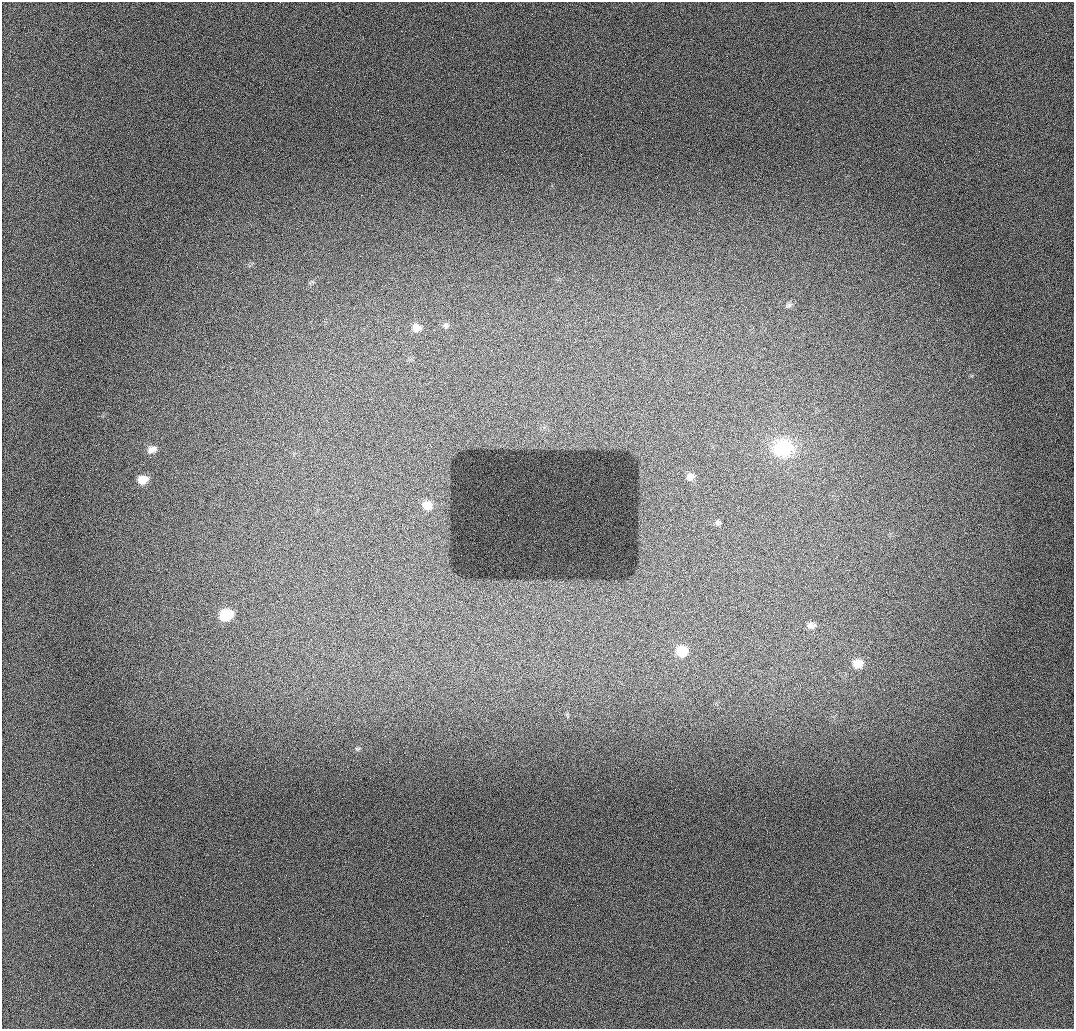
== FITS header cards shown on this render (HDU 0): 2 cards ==
NAXIS1  =                 1072 / length of data axis 1
NAXIS2  =                 1027 / length of data axis 2

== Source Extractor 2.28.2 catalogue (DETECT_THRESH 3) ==
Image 1072 x 1027 px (HDU 0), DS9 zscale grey, 1 PNG px = 1 image px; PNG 1076 x 1031 px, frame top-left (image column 1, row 1027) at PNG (2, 2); no overlay
Background 947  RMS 11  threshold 33.3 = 3 sigma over >= 5 px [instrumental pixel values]
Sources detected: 17; all 17 listed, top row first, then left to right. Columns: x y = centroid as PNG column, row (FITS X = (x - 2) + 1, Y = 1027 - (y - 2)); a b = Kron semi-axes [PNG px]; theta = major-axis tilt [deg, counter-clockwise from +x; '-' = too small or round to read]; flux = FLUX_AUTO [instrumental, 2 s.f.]
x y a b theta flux
378 110 2 2 - 310
265 115 2 2 - 870
788 305 10 7 14 2500
445 325 8 7 - 2000
416 328 10 9 - 6000
783 448 24 19 4 35000
152 449 11 7 26 5400
690 477 9 8 - 5300
143 479 10 8 18 10000
427 505 9 8 - 9400
718 523 7 7 - 2000
226 615 12 9 22 26000
811 625 12 8 9 4100
682 651 10 9 - 19000
857 663 15 13 -2 9400
1033 679 2 2 - 540
357 749 8 5 16 1400